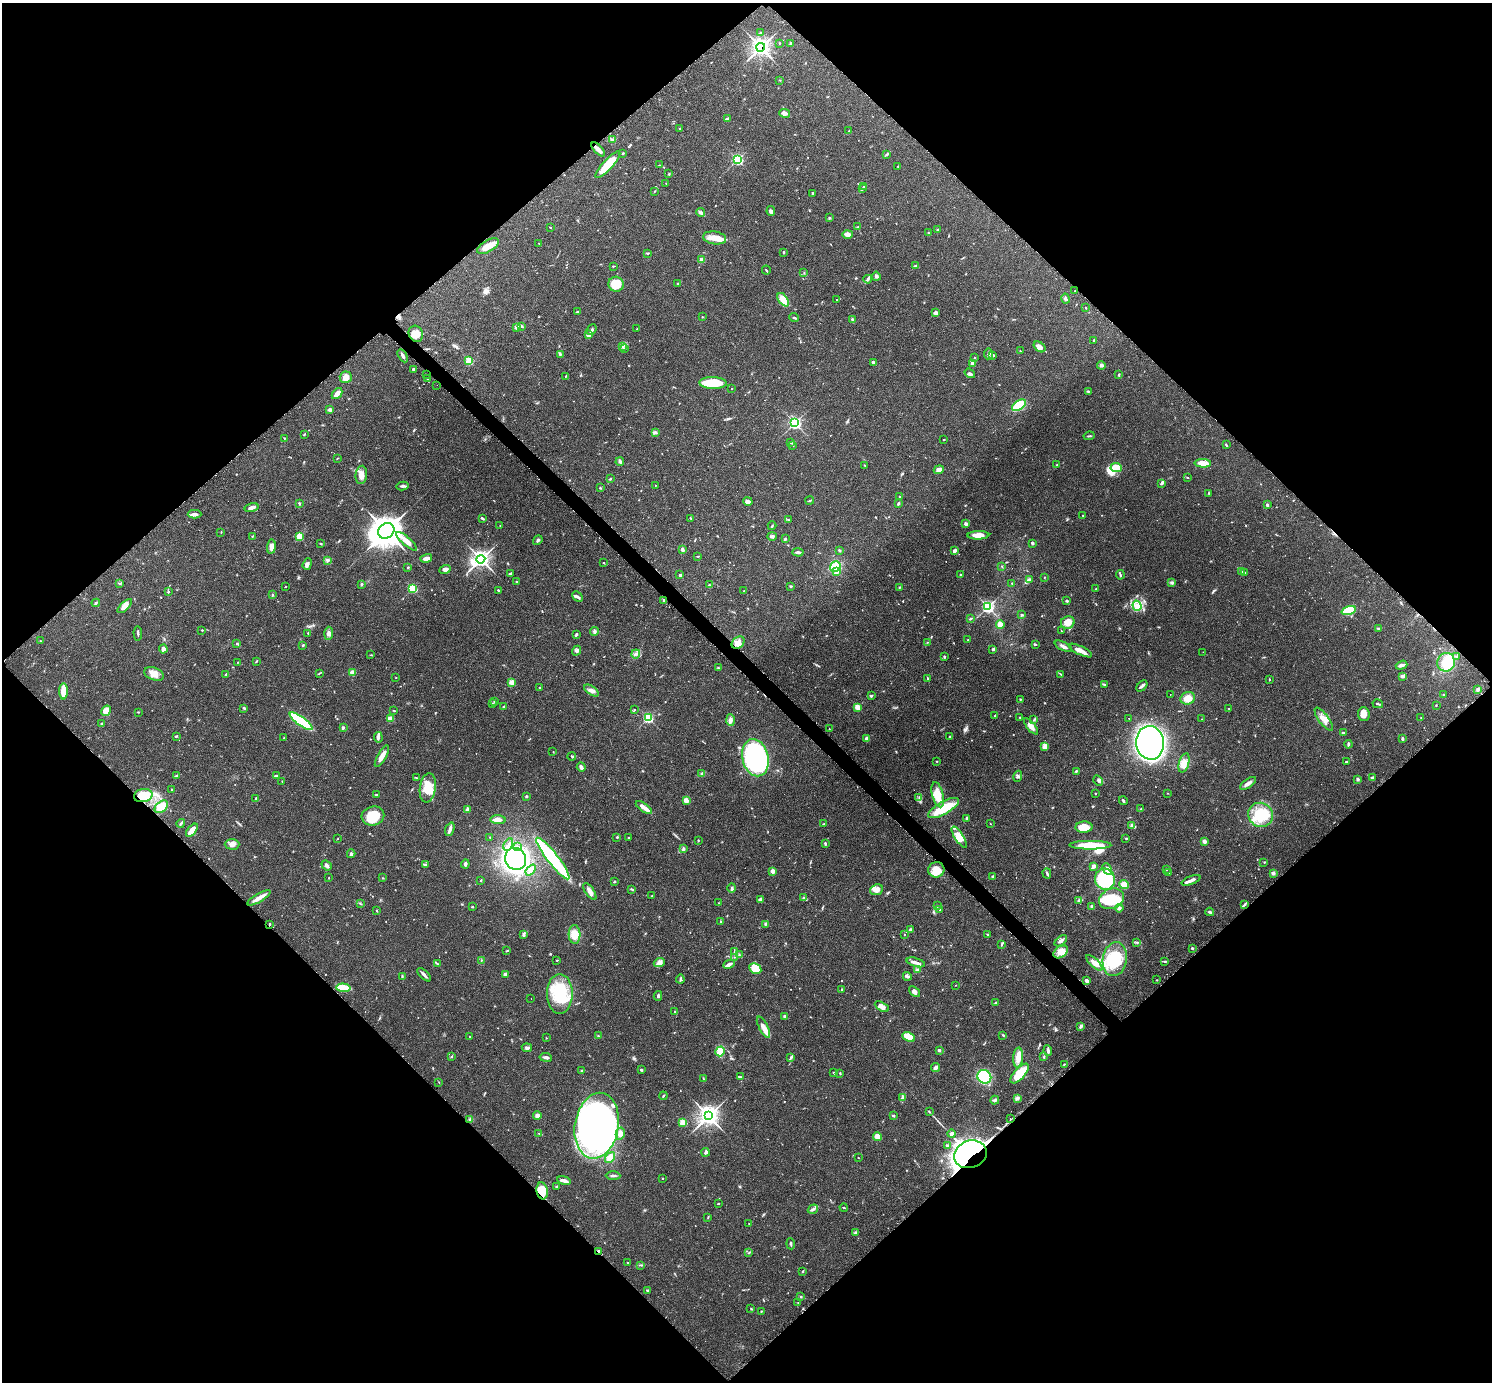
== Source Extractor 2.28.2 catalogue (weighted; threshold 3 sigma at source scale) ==
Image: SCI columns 31-5989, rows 188-5706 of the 6040 x 6040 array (HDU 1 of 3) = the unmasked area's bounding box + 8 px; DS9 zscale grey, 4 x 4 block average (1 PNG px = mean of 4 x 4 image px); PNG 1494 x 1384 px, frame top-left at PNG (2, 3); each listed source drawn as its Kron ellipse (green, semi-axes under 4 px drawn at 4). Shown black and unused: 51% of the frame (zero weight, under 2 of 3 exposures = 2% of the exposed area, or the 3 px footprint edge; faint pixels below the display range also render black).
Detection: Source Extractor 2.28.2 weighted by HDU 2 'WHT'. Background 0.0776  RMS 0.0054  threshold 0.0244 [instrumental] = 3 sigma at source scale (4.5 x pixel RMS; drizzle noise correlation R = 1.50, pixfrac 1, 0.05/0.05 arcsec/px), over >= 5 px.
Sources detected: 771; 3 too faint to see at this stretch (4 x 4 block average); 7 inside a brighter object's white glare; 15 cosmic-ray / hot-pixel residue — neither listed nor drawn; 7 coinciding with a brighter row at this scale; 41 inside a brighter listed object's ellipse — not listed separately; of the other 698, all 500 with FLUX_AUTO >= 1.38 (the completeness limit of this list) listed and drawn (198 fainter detections not listed), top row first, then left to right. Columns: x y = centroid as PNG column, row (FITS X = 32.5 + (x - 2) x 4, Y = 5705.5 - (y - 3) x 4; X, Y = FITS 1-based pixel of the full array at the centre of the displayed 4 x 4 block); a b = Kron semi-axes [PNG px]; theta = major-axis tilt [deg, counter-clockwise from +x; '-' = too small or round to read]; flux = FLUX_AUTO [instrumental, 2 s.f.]
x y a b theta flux
761 33 2 2 - 3
779 43 2 2 - 2
790 44 3 2 - 2.1
761 47 4 4 - 1000
780 80 2 2 - 1.7
784 113 5 4 - 14
727 119 4 3 - 6
680 128 3 2 - 2
849 131 4 2 - 2.7
612 139 3 2 - 3.6
598 149 8 2 -47 21
622 153 3 2 - 2.7
887 154 4 2 - 4.1
737 160 3 3 - 230
608 164 17 5 47 90
659 165 2 2 - 1.4
898 166 2 2 - 1.8
669 174 3 2 - 2
666 183 2 2 - 1.8
864 186 2 2 - 2.5
862 189 3 2 - 3.1
654 191 2 2 - 1.4
812 194 4 2 - 2.8
771 211 5 3 - 7.7
701 213 4 3 - 7.1
830 218 3 2 - 2.9
550 227 3 2 - 1.7
858 227 3 2 - 3.1
938 230 2 2 - 4
928 233 2 2 - 1.8
847 234 5 4 - 14
715 238 11 6 -8 36
539 243 3 2 - 1.6
488 246 12 5 30 34
784 252 2 2 - 3.4
647 253 3 2 - 2.2
702 260 2 2 - 35
613 266 4 2 - 2.4
915 266 3 2 - 3
766 270 4 2 - 2.6
804 273 2 2 - 1.5
876 276 4 3 - 7.6
868 279 4 2 - 4.8
616 284 8 7 - 66
677 284 2 2 - 1.6
1075 291 2 2 - 4.4
1065 299 5 3 - 6.8
783 300 8 4 -53 41
837 300 2 2 - 2.1
1086 307 3 2 - 1.9
577 312 2 2 - 4.2
936 313 3 3 - 7.5
702 317 2 2 - 1.6
794 318 5 2 - 4.3
853 319 2 2 - 2
521 326 2 2 - 2.2
517 327 2 2 - 18
637 329 2 2 - 1.7
592 330 6 3 48 6.5
416 334 8 7 - 29
588 335 2 2 - 24
1094 340 3 2 - 2.2
623 347 3 3 - 6.1
1039 347 6 4 -37 18
625 349 2 2 - 2
1020 351 2 2 - 2
560 354 3 2 - 2.7
988 354 5 2 - 11
993 355 4 3 - 3.9
403 356 7 2 -59 9.1
974 358 2 2 - 1.6
469 361 2 2 - 120
873 363 3 2 - 3
972 363 2 2 - 26
1101 365 4 2 - 9.9
413 369 3 2 - 5
970 373 5 3 - 6.7
426 375 2 2 - 1.6
1119 375 3 2 - 2.8
566 376 3 2 - 1.6
346 377 6 5 - 20
427 379 3 2 - 1.7
713 383 13 6 -2 94
437 385 2 2 - 1.9
732 389 2 2 - 3.1
1088 391 3 2 - 3.1
337 394 6 3 49 31
1019 405 8 4 34 140
330 409 3 3 - 8.5
795 423 3 3 - 440
655 432 4 2 - 5
304 434 3 2 - 3.2
1089 436 5 2 - 3.5
284 438 2 2 - 1.5
944 440 2 2 - 1.6
791 443 2 2 - 3.5
793 445 3 2 - 3.1
1226 445 3 2 - 2.7
338 458 3 2 - 1.7
620 462 4 3 - 5.8
1203 463 8 4 -2 39
865 465 3 2 - 2.3
1057 465 4 2 - 3
1116 468 5 4 - 41
939 470 5 4 - 20
361 475 9 5 85 24
1187 478 2 2 - 1.7
610 479 3 2 - 2.6
1162 483 3 3 - 5
655 485 2 2 - 1.8
402 486 6 3 12 6.4
600 488 3 2 - 2.7
1209 493 2 2 - 2.2
900 497 2 2 - 2.9
748 501 5 3 - 13
810 501 4 2 - 3.2
299 503 3 2 - 3
898 503 3 2 - 5.1
1267 505 2 2 - 8.7
251 507 7 3 15 17
194 514 7 3 0 11
1082 515 2 2 - 1.5
482 518 4 2 - 4.5
690 518 3 2 - 2.1
788 519 2 2 - 1.5
966 524 2 2 - 17
500 525 2 2 - 1.4
772 526 4 2 - 4.2
386 531 8 7 - 4500
221 532 2 2 - 1.4
978 535 11 4 2 31
252 536 2 2 - 1.6
772 536 4 2 - 5.4
300 537 4 3 - 70
785 539 3 2 - 6.4
538 540 5 2 - 5.2
407 541 13 4 -41 36
321 543 3 2 - 2.6
1032 543 3 2 - 6.9
271 547 7 4 83 19
683 549 4 3 - 7.9
839 550 2 2 - 6.3
954 551 3 2 - 9.8
798 552 5 2 - 11
698 556 3 2 - 2.2
426 558 6 3 15 17
481 559 4 3 - 1300
328 560 3 2 - 3.6
603 563 2 2 - 2.6
307 564 6 3 70 10
835 566 5 5 - 71
1002 566 2 2 - 2.4
408 567 2 2 - 2.3
445 569 5 4 - 13
837 572 4 3 - 11
1241 572 2 2 - 1.5
1245 573 3 2 - 2.2
510 574 3 2 - 7.5
680 575 2 2 - 7
960 575 2 2 - 5.5
1120 575 4 2 - 4.9
1044 577 2 2 - 1.4
1029 580 3 2 - 3.5
517 582 3 2 - 2.5
119 583 3 2 - 2.7
1012 583 2 2 - 3.3
1171 583 4 3 - 5.4
362 584 3 2 - 3.4
709 585 3 2 - 3.4
286 586 2 2 - 1.8
791 586 3 2 - 3.2
899 587 2 2 - 3
412 588 2 2 - 210
1096 589 3 2 - 3.6
498 590 3 2 - 3.7
744 591 2 2 - 1.4
168 592 2 2 - 3.3
272 595 3 2 - 2.2
578 597 6 3 -45 6.5
664 600 3 2 - 4.1
1067 600 3 2 - 3.7
96 603 4 2 - 4.2
125 606 9 3 44 18
1137 606 5 4 - 16
988 607 3 3 - 470
1349 611 7 4 18 110
1022 615 3 2 - 3.4
970 618 2 2 - 2.7
1068 622 7 6 - 32
1000 624 4 3 - 20
1378 628 3 2 - 2.4
202 630 3 2 - 2.5
594 631 4 3 - 6.6
1061 631 2 2 - 1.8
138 633 7 2 -86 5
308 633 2 2 - 2
329 633 6 3 87 10
577 634 3 3 - 3.5
968 640 2 2 - 1.6
41 641 2 2 - 1.6
927 642 2 2 - 1.6
738 643 7 5 43 19
237 644 3 2 - 3.2
303 645 2 2 - 6.2
1036 645 2 2 - 2.1
1063 646 9 3 -27 12
163 649 4 3 - 14
993 649 3 2 - 4.9
1080 650 12 3 -27 32
576 651 5 3 - 8.5
1203 652 2 2 - 1.7
636 654 5 3 - 7.6
370 655 2 2 - 1.6
1456 656 3 2 - 2.8
944 657 2 2 - 4.3
256 661 3 2 - 1.8
238 662 2 2 - 1.6
1446 662 9 8 - 71
1402 665 6 2 19 16
718 668 2 2 - 1.8
352 672 3 3 - 23
319 673 3 2 - 2.6
154 674 10 6 -21 29
226 674 2 2 - 3.7
1060 674 3 2 - 2.3
1403 676 3 2 - 12
396 678 2 2 - 1.4
928 678 3 2 - 2.1
1269 679 3 2 - 2.4
512 682 2 2 - 84
1104 685 3 2 - 3.7
1142 686 6 2 47 7.8
540 688 2 2 - 4
1478 689 4 3 - 5.7
64 691 8 4 -90 56
591 691 8 4 -33 15
1170 695 2 2 - 3.3
1443 695 2 2 - 2.3
871 696 3 2 - 4.9
1188 698 7 6 - 32
1020 699 2 2 - 2.4
495 701 2 2 - 2
493 703 2 2 - 2.1
1378 704 5 2 - 4.2
1436 705 2 2 - 1.9
504 707 3 2 - 5.7
857 707 2 2 - 87
244 708 4 2 - 4.4
1229 709 2 2 - 1.4
635 710 2 2 - 1.6
106 711 5 4 - 34
394 711 2 2 - 1.5
138 712 2 2 - 2.2
1364 714 7 6 - 23
995 716 2 2 - 2.8
1020 717 2 2 - 3
390 718 2 2 - 63
648 718 2 2 - 350
1129 718 2 2 - 1.6
1421 718 2 2 - 1.8
1202 719 2 2 - 1.5
1324 719 14 5 -54 28
730 720 6 3 -87 12
1034 720 4 2 - 3.7
301 721 13 4 -36 260
102 724 4 2 - 6.7
1031 726 10 4 -51 21
343 727 3 2 - 3.4
829 729 2 2 - 1.4
1343 733 3 2 - 3.9
176 736 2 2 - 4.2
284 737 2 2 - 1.5
378 737 5 3 - 7.4
949 737 3 2 - 2.8
867 739 3 3 - 19
1402 739 3 2 - 6.5
1150 743 17 14 -85 1300
1348 744 4 3 - 4.7
1044 746 4 3 - 7.4
553 752 2 2 - 1.8
382 756 12 3 60 28
572 756 4 2 - 3.6
755 758 19 13 -77 810
937 761 2 2 - 1.8
1346 762 2 2 - 2.6
1184 763 10 5 74 24
581 767 5 2 - 8.2
1076 771 3 2 - 3
702 774 3 2 - 3.9
176 775 3 2 - 2.5
276 776 2 2 - 5.2
1018 776 6 3 72 5.9
416 778 4 2 - 2.7
1372 778 4 3 - 6.8
1358 779 3 2 - 5.9
282 781 2 2 - 1.4
1098 781 5 2 - 6.7
1248 783 9 3 36 14
428 788 15 8 82 62
172 789 2 2 - 2.1
1167 793 2 2 - 1.5
376 794 3 2 - 2.3
1095 794 2 2 - 2.8
938 795 13 5 -75 53
143 796 9 6 12 76
526 796 3 2 - 3.7
919 797 2 2 - 2.4
256 798 2 2 - 4.4
686 801 2 2 - 59
1123 801 4 2 - 6.8
161 807 8 5 41 85
644 808 9 3 -35 21
943 808 17 6 30 110
467 809 4 3 - 9
1141 809 2 2 - 2.5
1261 815 13 12 - 120
373 816 11 9 13 85
967 818 4 2 - 4.5
498 820 8 3 -2 19
181 823 4 2 - 5
990 823 2 2 - 1.6
823 824 4 2 - 2.8
1132 825 3 3 - 6.6
1084 827 8 5 2 63
450 829 7 3 71 14
192 830 8 3 51 52
490 837 2 2 - 1.4
617 837 2 2 - 8.5
959 837 12 4 -58 29
338 838 2 2 - 2.7
629 838 3 2 - 3.1
1126 838 2 2 - 3.4
698 840 3 2 - 2.4
1204 841 3 2 - 18
825 843 3 2 - 3.9
232 844 7 5 0 15
508 845 6 2 63 8.8
1090 845 21 4 0 110
518 846 2 2 - 1.8
683 848 3 2 - 4.3
351 854 4 2 - 5.9
553 858 26 5 -52 400
516 859 11 10 - 670
1264 862 2 2 - 1.4
465 864 4 3 - 8
327 865 6 3 -39 8.1
425 865 4 2 - 3.1
1093 866 4 2 - 14
1107 869 6 4 -62 21
1166 869 2 2 - 1.7
531 870 6 2 50 6.2
936 870 8 7 - 44
773 871 4 4 - 12
1047 873 5 2 - 5.1
1169 873 2 2 - 2.4
1273 873 4 3 - 7.8
992 876 3 3 - 2.9
329 878 2 2 - 1.4
382 878 3 2 - 1.5
1105 879 10 10 - 230
481 880 2 2 - 3.1
1191 880 10 2 22 17
614 882 3 2 - 2.9
1124 885 5 4 - 31
732 888 5 3 - 6
632 889 3 2 - 2.8
876 890 7 5 20 20
590 891 10 3 -54 17
652 896 3 2 - 1.8
259 898 13 3 30 27
804 898 3 3 - 4.9
760 899 4 3 - 5.4
1112 899 13 10 24 120
1078 900 3 2 - 3.5
718 903 2 2 - 1.4
360 904 3 2 - 2.3
1245 904 4 2 - 3.7
937 906 2 2 - 1.8
1092 906 3 3 - 5.5
472 907 2 2 - 3.6
1119 908 4 2 - 6.9
940 909 2 2 - 1.7
377 911 2 2 - 2.1
1210 912 4 2 - 6
721 922 3 2 - 2.8
270 924 2 2 - 5.8
765 924 3 3 - 3.7
910 929 3 2 - 6
574 934 9 6 -86 45
904 934 2 2 - 1.8
987 934 3 2 - 2.2
523 935 4 3 - 5.4
1061 941 7 3 39 11
1137 942 3 2 - 3
1002 944 3 2 - 3.5
1192 948 2 2 - 6.5
507 951 4 2 - 2.5
734 952 3 2 - 4.5
1061 952 8 5 35 23
739 954 3 2 - 2
734 957 3 2 - 1.7
1115 959 17 12 81 160
481 960 2 2 - 1.7
557 960 2 2 - 2.3
1165 961 2 2 - 3.2
916 962 9 3 -16 14
659 963 5 4 - 13
1094 963 10 3 -43 23
438 964 3 2 - 3.3
729 964 6 2 25 14
755 969 6 5 - 67
918 970 3 2 - 2.1
505 974 2 2 - 41
424 975 8 2 -45 9.7
402 976 3 2 - 2.6
907 976 4 3 - 5.8
680 979 4 2 - 4.1
1086 980 2 2 - 25
1157 980 2 2 - 1.7
955 985 2 2 - 1.6
344 988 7 2 -6 130
841 989 3 2 - 2.4
914 992 6 4 -40 9.8
560 994 20 13 90 150
658 996 5 2 - 4.7
531 998 2 2 - 1.8
996 1003 2 2 - 2.3
882 1007 8 4 -30 17
674 1011 2 2 - 1.6
785 1016 2 2 - 33
1081 1026 3 2 - 10
763 1027 11 4 -62 22
1003 1035 3 2 - 2.9
469 1036 2 2 - 2
598 1036 3 2 - 3.1
909 1037 7 4 -26 86
546 1038 2 2 - 1.5
527 1048 5 3 - 7.1
939 1050 2 2 - 20
720 1051 5 4 - 51
1048 1051 5 2 - 11
451 1057 3 2 - 1.4
546 1057 6 2 -8 11
791 1057 4 2 - 4.3
1044 1057 2 2 - 2.3
1018 1058 10 5 85 28
1064 1064 2 2 - 1.9
935 1068 4 2 - 15
581 1070 2 2 - 2.2
641 1070 3 2 - 3.7
834 1073 3 2 - 2.6
1020 1073 12 5 48 100
840 1074 2 2 - 2.8
740 1077 4 2 - 4
984 1077 7 6 - 150
703 1079 3 2 - 2.4
439 1082 2 2 - 1.5
663 1096 4 2 - 3.5
903 1097 4 3 - 5.3
1017 1098 4 3 - 6.9
995 1100 4 3 - 6.4
929 1112 2 2 - 3
537 1116 4 4 - 10
709 1116 4 4 - 1900
894 1116 3 2 - 2.8
470 1119 3 3 - 4.7
1010 1119 2 2 - 2.5
683 1123 2 2 - 140
597 1126 33 22 80 1700
539 1133 2 2 - 2.1
620 1134 6 4 78 12
952 1134 4 3 - 12
878 1137 5 3 - 31
947 1145 2 2 - 4.7
705 1152 4 3 - 7.8
970 1154 16 13 20 2900
610 1158 6 4 55 29
858 1158 2 2 - 1.6
613 1176 7 2 -1 6.7
662 1178 2 2 - 2.8
564 1181 7 2 -13 19
557 1187 3 2 - 5.5
542 1191 8 5 -81 78
718 1203 2 2 - 2
844 1208 4 2 - 2.1
813 1209 5 2 - 5.9
708 1217 3 2 - 2.3
749 1224 2 2 - 2.3
855 1232 4 2 - 3.4
791 1244 5 2 - 4
599 1251 2 2 - 5.8
749 1252 3 2 - 2.7
628 1263 2 2 - 1.5
640 1265 2 2 - 2.2
803 1271 3 2 - 2.4
648 1291 3 3 - 3.7
801 1297 2 2 - 3.9
798 1303 2 2 - 1.5
751 1309 3 2 - 2.1
761 1311 2 2 - 2.3
Overlapping masked pixels (flux is a lower limit): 7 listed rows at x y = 761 47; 598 149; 143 796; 270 924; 970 1154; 542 1191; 599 1251
Diffuse or blended objects may show on this block-average render without a row.